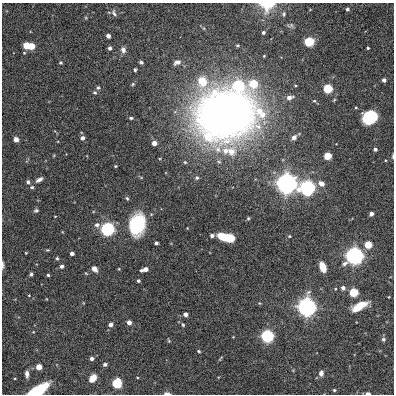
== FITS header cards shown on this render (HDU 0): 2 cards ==
NAXIS1  =                  392
NAXIS2  =                  392

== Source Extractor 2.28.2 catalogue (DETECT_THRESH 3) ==
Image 392 x 392 px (HDU 0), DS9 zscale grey, 1 PNG px = 1 image px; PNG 396 x 396 px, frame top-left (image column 1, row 392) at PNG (2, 3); no overlay
Background 0.00143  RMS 0.0073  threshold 0.0218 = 3 sigma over >= 5 px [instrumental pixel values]
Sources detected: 110; all 110 listed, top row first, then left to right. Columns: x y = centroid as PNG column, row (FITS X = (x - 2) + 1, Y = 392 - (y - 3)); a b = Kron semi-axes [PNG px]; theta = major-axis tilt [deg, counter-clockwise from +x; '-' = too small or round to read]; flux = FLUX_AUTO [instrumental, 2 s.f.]
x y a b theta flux
267 5 18 13 3 11
347 9 3 3 - 0.84
114 13 10 5 -67 1.3
284 14 7 5 75 0.87
290 25 10 5 13 1
263 32 3 3 - 1.2
108 36 4 4 - 2.6
309 42 5 5 - 52
26 45 4 4 - 15
238 45 3 3 - 0.61
31 46 4 4 - 14
110 48 4 4 - 1.5
368 48 3 3 - 0.65
123 50 8 6 -79 2.1
24 53 4 3 - 0.45
60 62 4 4 - 0.79
141 62 4 4 - 0.97
177 62 9 6 23 1.9
135 70 4 3 - 0.69
384 80 4 4 - 1.8
133 84 5 4 - 0.6
253 84 6 5 - 27
238 85 6 5 - 69
98 87 5 4 - 0.76
328 88 5 4 - 41
95 92 6 5 - 0.8
289 97 6 4 13 2.7
314 101 4 4 - 0.57
356 108 4 3 - 0.43
225 114 37 31 -7 550
370 117 10 9 - 43
131 118 5 3 - 0.8
208 137 8 7 - 10
294 137 7 6 - 1.8
82 138 4 4 - 2.3
16 139 5 4 - 2.2
154 143 4 4 - 4
375 149 4 4 - 1.2
225 151 9 8 - 3.5
231 151 15 13 54 6.7
327 156 4 4 - 19
393 156 6 2 86 0.66
115 166 4 3 - 0.52
197 178 5 4 - 0.83
39 180 8 4 33 2
28 182 4 4 - 1.5
286 183 6 6 - 910
321 183 8 6 -33 2.8
32 187 5 4 - 0.7
307 188 7 6 - 250
127 198 6 4 -62 0.74
36 210 6 5 - 0.94
371 214 4 4 - 2.4
55 216 3 2 - 0.29
248 218 4 4 - 0.57
137 224 16 11 73 45
97 225 7 7 - 1.8
107 229 5 5 - 200
212 235 4 3 - 1.6
289 236 4 4 - 0.42
225 237 14 6 -13 24
156 243 4 3 - 1.4
368 245 5 4 - 18
47 250 5 4 - 0.49
26 253 3 2 - 0.38
72 254 4 3 - 1.9
354 256 6 5 - 480
57 258 5 4 - 0.64
3 265 9 3 -86 1.1
62 266 4 4 - 1.3
323 267 9 5 -71 5.9
94 269 6 5 - 2.9
119 269 4 4 - 0.43
145 269 4 4 - 3.2
141 270 3 3 - 1.1
86 273 5 3 - 0.44
31 274 4 3 - 0.83
48 275 3 3 - 0.67
138 281 3 3 - 0.9
343 288 4 4 - 2
354 292 5 5 - 28
29 295 3 3 - 0.34
389 297 3 2 - 0.3
259 303 5 3 - 0.43
359 306 16 6 28 11
306 307 5 5 - 670
185 314 4 4 - 2.4
129 322 4 4 - 3.1
111 324 4 4 - 2.5
183 325 5 4 - 0.67
33 332 4 3 - 0.36
267 336 5 5 - 150
233 337 2 2 - 0.32
383 339 6 5 - 1.1
169 341 6 3 -59 0.48
199 351 4 3 - 0.59
220 358 8 3 51 0.57
92 359 4 4 - 2
105 364 4 4 - 1.1
39 367 4 4 - 8
321 373 7 6 - 1.8
27 374 8 4 -86 1.8
137 377 4 3 - 0.35
15 378 3 2 - 0.36
93 378 7 5 49 6.9
117 383 5 5 - 50
334 390 4 3 - 0.58
37 391 15 6 29 47
167 393 7 3 -3 1.6
368 393 4 2 - 2.6
At the frame edge (FLAGS 8, measured only in part): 6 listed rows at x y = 267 5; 393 156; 3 265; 37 391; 167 393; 368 393